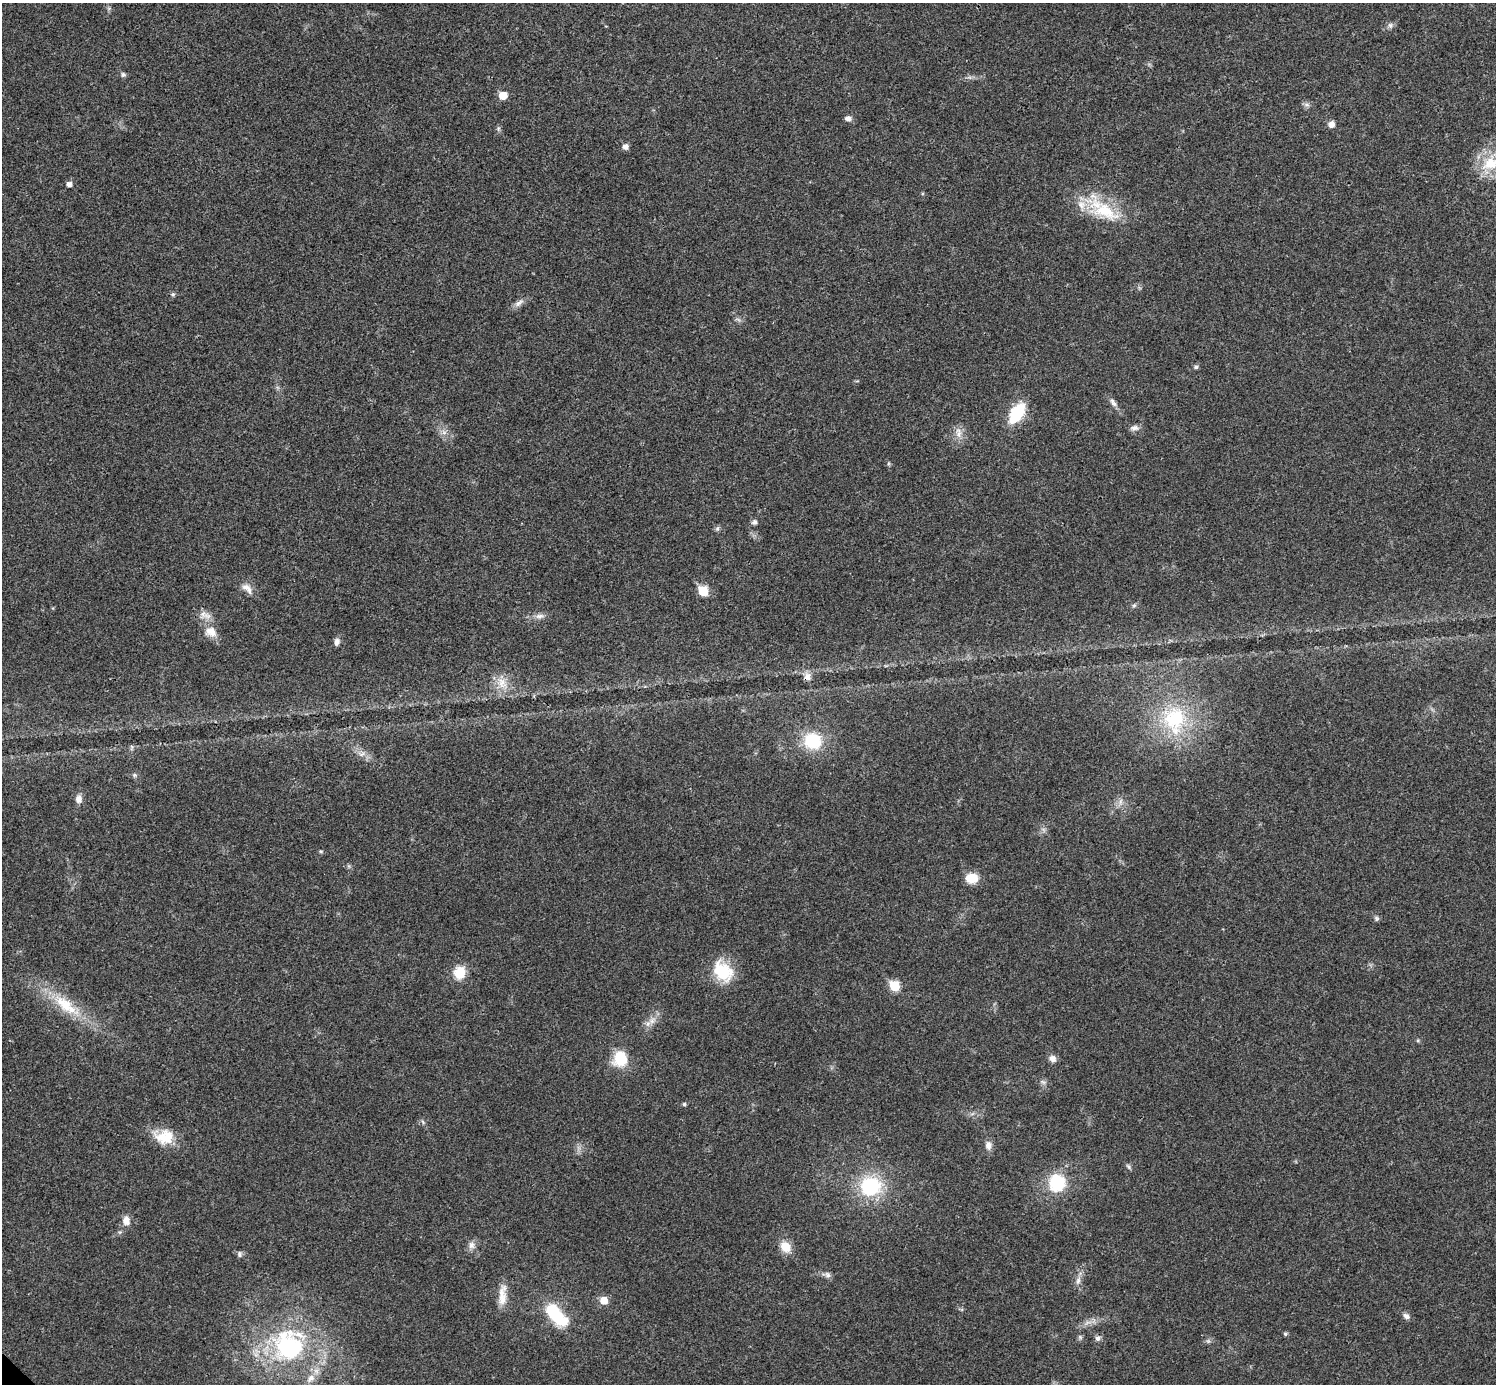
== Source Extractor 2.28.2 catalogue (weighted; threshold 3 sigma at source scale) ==
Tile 10 of 4 x 4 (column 2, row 3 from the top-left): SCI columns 1498-2991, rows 1541-2922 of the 5986 x 5986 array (HDU 1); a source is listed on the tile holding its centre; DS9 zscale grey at full resolution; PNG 1498 x 1386 px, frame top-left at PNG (2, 3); no overlay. Shown black and unused: <1% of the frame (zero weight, under 3 of 4 exposures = <1% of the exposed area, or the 3 px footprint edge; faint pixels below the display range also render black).
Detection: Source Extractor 2.28.2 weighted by HDU 2 'WHT'; one run over the whole footprint, this tile lists its part. Background 0.0221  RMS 0.0041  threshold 0.0185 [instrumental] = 3 sigma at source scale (4.5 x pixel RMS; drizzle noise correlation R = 1.50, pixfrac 1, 0.05/0.05 arcsec/px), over >= 5 px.
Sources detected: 73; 4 inside a brighter listed object's ellipse — not listed separately; the other 69 listed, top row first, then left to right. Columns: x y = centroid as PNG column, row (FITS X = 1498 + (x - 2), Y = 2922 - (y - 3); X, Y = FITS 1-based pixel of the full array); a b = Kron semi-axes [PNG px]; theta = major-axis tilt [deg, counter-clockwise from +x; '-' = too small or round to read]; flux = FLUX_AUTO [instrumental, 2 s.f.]
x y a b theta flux
1390 25 8 6 70 1.1
123 75 7 6 - 0.89
503 95 6 5 - 7.7
848 118 9 6 0 1.6
1331 124 8 7 - 2.4
498 129 6 4 72 0.7
625 147 6 5 - 2.3
1491 163 27 17 20 13
69 184 5 5 - 1.9
1103 209 53 22 -37 22
173 294 6 6 - 0.76
519 303 16 6 41 2.2
1196 367 5 5 - 0.82
1113 403 13 6 -53 1.9
1017 413 18 10 57 21
1135 428 12 7 3 1.8
444 433 7 4 19 1.1
958 433 15 8 -80 3.2
754 522 7 6 - 1.1
717 528 7 5 69 0.85
246 587 13 10 -17 2.8
703 591 6 6 - 16
1134 605 6 5 - 0.7
203 614 14 8 60 2.7
539 616 12 7 12 2.1
211 632 17 14 -20 5.3
337 642 8 6 81 1.8
807 677 11 9 76 2.3
502 683 18 13 -59 6.4
1175 719 42 33 89 37
813 741 18 17 - 17
132 747 9 4 85 0.72
362 754 9 5 25 1.4
134 775 7 5 -21 0.8
78 799 9 7 88 2.9
1121 802 9 4 81 1.4
321 851 6 4 17 0.48
971 878 12 9 1 8.4
1376 918 7 6 - 0.91
460 973 14 12 71 8.4
724 973 29 20 -69 14
894 986 6 6 - 19
66 1005 45 16 -38 18
652 1021 11 8 46 2.9
1052 1058 9 8 - 2.1
620 1059 15 13 82 14
1043 1082 8 5 -44 1
684 1104 5 4 - 0.74
423 1122 6 4 -71 0.64
164 1137 26 19 -5 11
988 1145 12 8 -86 2.4
1128 1167 8 5 -53 0.86
1057 1183 21 19 87 18
871 1186 25 22 17 28
126 1221 11 9 -90 3.3
471 1245 11 8 -80 2.2
786 1247 13 11 -49 6
239 1254 9 5 -89 0.87
828 1275 9 7 -59 1.5
1078 1281 11 6 74 1.9
502 1295 29 9 86 5.6
604 1300 7 6 - 6
556 1315 30 13 -48 23
1406 1316 8 6 -37 1.7
1087 1322 10 3 21 1.4
1285 1334 5 5 - 0.64
1080 1337 7 4 -46 0.71
1098 1338 7 6 - 1.4
289 1345 49 47 65 62
Overlapping masked pixels (flux is a lower limit): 1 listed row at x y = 807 677
Isophote crosses this tile's border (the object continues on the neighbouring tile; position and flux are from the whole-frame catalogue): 1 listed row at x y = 1491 163